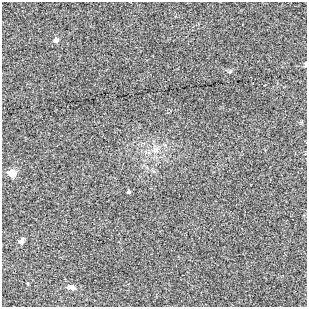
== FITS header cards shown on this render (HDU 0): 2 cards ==
NAXIS1  =                  305 / length of data axis 1
NAXIS2  =                  305 / length of data axis 2

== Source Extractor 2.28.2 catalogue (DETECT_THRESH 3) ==
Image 305 x 305 px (HDU 0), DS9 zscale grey, 1 PNG px = 1 image px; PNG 309 x 309 px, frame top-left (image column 1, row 305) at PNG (2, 2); no overlay
Background -4.43e-04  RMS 0.0069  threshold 0.0206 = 3 sigma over >= 5 px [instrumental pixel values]
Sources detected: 8; all 8 listed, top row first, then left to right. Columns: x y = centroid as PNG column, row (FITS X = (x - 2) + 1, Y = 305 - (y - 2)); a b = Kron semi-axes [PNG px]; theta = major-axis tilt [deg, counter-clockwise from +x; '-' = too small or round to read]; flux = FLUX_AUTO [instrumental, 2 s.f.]
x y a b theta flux
55 40 8 6 30 1.3
306 64 7 3 89 0.64
230 71 5 5 - 0.63
156 150 9 8 - 2.8
12 173 5 5 - 13
129 192 5 4 - 0.63
22 241 7 5 58 1.6
71 287 13 7 -14 2.2
At the frame edge (FLAGS 8, measured only in part): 1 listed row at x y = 306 64